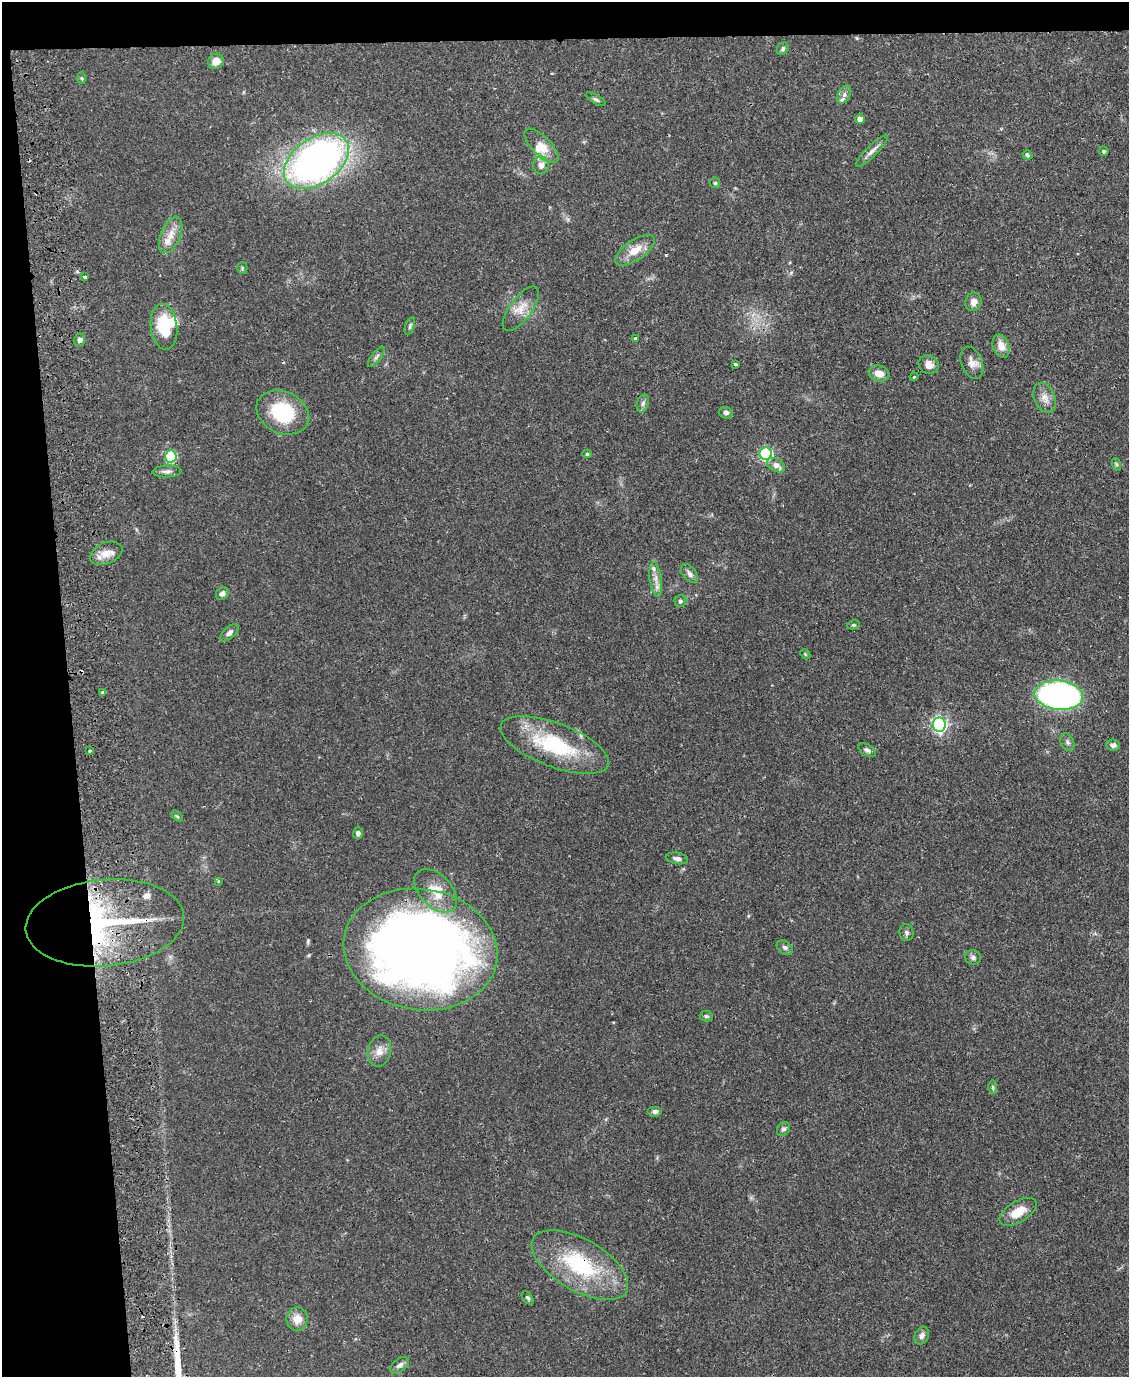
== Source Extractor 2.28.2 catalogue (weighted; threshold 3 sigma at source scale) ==
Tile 1 of 4 x 3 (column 1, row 1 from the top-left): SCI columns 57-1183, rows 2886-4260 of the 4619 x 4496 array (HDU 1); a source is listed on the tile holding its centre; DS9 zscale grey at full resolution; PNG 1131 x 1379 px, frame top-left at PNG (2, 2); each listed source drawn as its Kron ellipse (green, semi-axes under 4 px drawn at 4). Shown black and unused: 9% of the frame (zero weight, under 2 of 3 exposures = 3% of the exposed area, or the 3 px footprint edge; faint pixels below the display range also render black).
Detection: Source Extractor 2.28.2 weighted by HDU 2 'WHT'; one run over the whole footprint, this tile lists its part. Background 0.0815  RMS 0.0057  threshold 0.0255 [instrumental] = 3 sigma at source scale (4.5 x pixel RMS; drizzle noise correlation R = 1.50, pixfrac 1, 0.05/0.05 arcsec/px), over >= 5 px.
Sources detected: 86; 1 inside a brighter object's white glare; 3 cosmic-ray / hot-pixel residue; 1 long thin detection or spike segment (spike, bleed or trail) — neither listed nor drawn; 4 inside a brighter listed object's ellipse — not listed separately; the other 77 listed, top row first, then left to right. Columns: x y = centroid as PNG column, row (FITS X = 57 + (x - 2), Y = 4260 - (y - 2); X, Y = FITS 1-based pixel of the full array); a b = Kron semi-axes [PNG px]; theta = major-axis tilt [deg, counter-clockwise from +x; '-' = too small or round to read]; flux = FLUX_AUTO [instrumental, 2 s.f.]
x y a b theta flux
783 49 7 5 55 1.1
216 61 8 7 - 5.3
81 78 6 4 -88 0.7
844 95 9 6 63 2.2
596 99 11 4 -31 1.3
860 119 5 5 - 3.8
541 146 22 9 -45 7.8
872 151 22 5 45 3.3
1104 151 5 5 - 0.96
1027 155 5 4 - 1.3
316 161 36 23 35 280
541 165 8 7 - 3.4
715 183 5 5 - 0.75
171 235 19 9 67 6.6
635 250 23 10 34 9.3
242 268 5 5 - 0.66
84 277 3 3 - 1.6
973 302 9 8 - 3.4
521 309 26 11 54 7.9
410 326 9 4 71 1.2
164 327 23 13 -83 23
635 338 3 3 - 1.2
80 340 6 5 - 1.9
1001 346 12 8 -70 5.8
376 357 12 5 55 1.5
972 363 17 10 -68 4.5
735 364 3 3 - 1.7
929 365 10 9 - 4
879 373 10 7 -17 5.4
914 377 4 3 - 0.63
1045 398 15 10 -65 4.9
643 403 9 5 71 1.6
283 412 27 21 -25 33
726 413 7 5 -13 1.7
587 454 4 4 - 1.1
766 454 6 6 - 65
171 456 6 5 - 36
1116 464 6 4 -71 0.84
776 465 10 6 -31 3.7
167 471 14 6 2 2.3
106 553 17 10 23 6.3
689 574 11 6 -53 2.5
656 579 17 6 -82 4
222 594 7 6 - 2
680 601 6 6 - 1.3
853 625 6 4 9 0.77
229 633 11 5 42 2
805 654 6 4 -45 0.69
103 692 4 3 - 3.2
1059 695 24 14 -7 170
939 725 7 6 - 130
1067 742 9 6 -64 1.7
555 745 57 22 -21 47
1113 745 7 5 -6 2.1
867 750 10 5 -29 1.6
90 751 3 2 - 0.54
177 816 6 4 -44 0.69
358 833 6 5 - 1.8
677 858 11 5 -9 2.1
218 881 3 3 - 0.93
435 891 26 16 -46 12
105 923 79 43 5 98
906 933 8 7 - 1.6
785 947 8 6 -34 1.7
420 949 77 60 -10 660
973 958 8 7 - 1.7
706 1016 6 5 - 1
379 1051 16 11 78 5.2
993 1087 7 4 -90 1
655 1111 7 5 0 1.7
783 1129 7 6 - 1.5
1018 1212 21 10 31 9.9
580 1265 54 26 -30 51
528 1298 8 4 -54 1
297 1319 11 10 - 6.5
922 1336 9 7 65 2.4
400 1365 11 6 36 2.1
Overlapping masked pixels (flux is a lower limit): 3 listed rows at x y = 105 923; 420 949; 580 1265